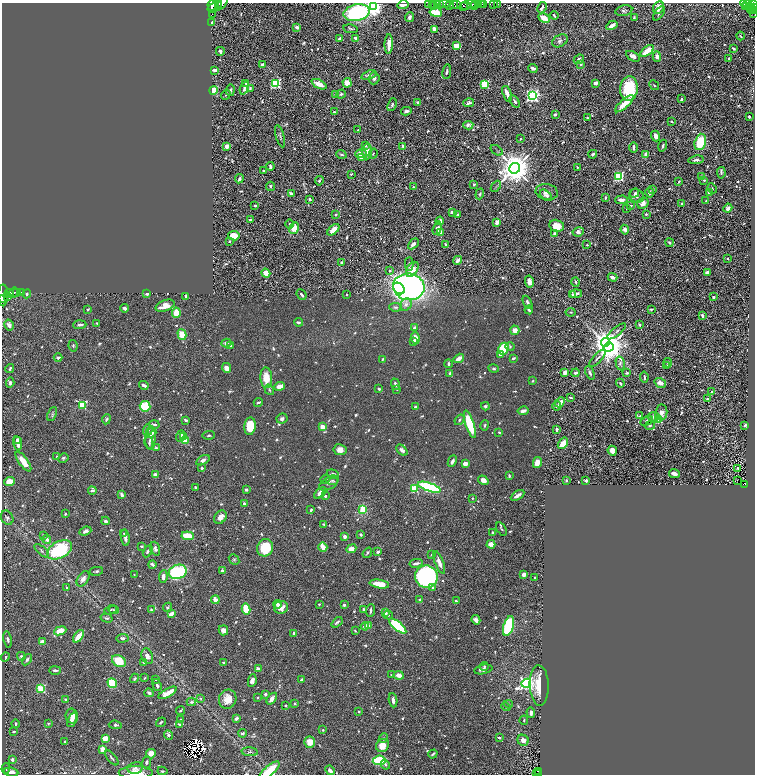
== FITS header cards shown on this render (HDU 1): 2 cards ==
NAXIS1  =                 1505
NAXIS2  =                 1544

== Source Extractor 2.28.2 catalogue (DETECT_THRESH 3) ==
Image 1505 x 1544 px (HDU 1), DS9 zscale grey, zoomed out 1/2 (1 PNG px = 2 x 2 image px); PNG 757 x 776 px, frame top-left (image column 1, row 1543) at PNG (2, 3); each listed source drawn as its Kron ellipse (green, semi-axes under 4 px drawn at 4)
Background 0.684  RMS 0.016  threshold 0.0467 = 3 sigma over >= 5 px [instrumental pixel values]
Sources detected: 1087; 59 cannot appear on this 1/2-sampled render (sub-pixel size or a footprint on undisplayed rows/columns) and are neither listed nor drawn; of the other 1028, the 500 brightest by FLUX_AUTO listed and drawn (528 fainter detections omitted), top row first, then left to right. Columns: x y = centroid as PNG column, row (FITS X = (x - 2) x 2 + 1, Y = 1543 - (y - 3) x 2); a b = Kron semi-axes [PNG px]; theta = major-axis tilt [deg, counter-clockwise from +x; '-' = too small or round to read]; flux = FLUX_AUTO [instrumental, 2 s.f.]
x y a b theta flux
218 3 4 2 - 560
221 4 8 2 48 780
428 4 2 2 - 45
433 4 3 1 - 23
440 4 2 2 - 160
444 4 6 2 2 1200
457 4 4 3 - 330
472 4 5 2 - 720
479 4 2 2 - 250
481 4 2 1 - 230
484 4 2 1 - 71
493 4 2 2 - 130
498 4 2 1 - 19
745 4 5 2 - 92
748 4 2 1 - 25
753 4 3 2 - 400
212 5 5 3 - 1500
403 5 5 4 - 15
438 5 4 1 - 68
449 5 4 2 - 160
453 5 3 2 - 290
466 5 5 2 - 250
475 5 2 2 - 230
218 6 3 2 - 210
434 6 2 1 - 6.1
463 6 2 1 - 82
746 6 2 1 - 15
749 6 2 1 - 87
373 7 4 4 - 1900
658 7 6 5 - 35
754 7 3 2 - 290
213 8 6 4 32 980
542 8 6 3 62 7.6
750 8 3 2 - 58
752 9 3 1 - 110
624 11 8 5 12 9
754 11 3 2 - 70
436 12 6 4 -9 60
357 13 13 8 12 480
659 13 8 3 54 7.8
754 13 2 1 - 14
212 14 2 1 - 110
554 15 4 2 - 6.1
410 17 5 4 - 9.9
544 18 6 3 -29 45
634 18 4 2 - 5.9
212 23 2 2 - 62
612 25 6 3 30 17
297 27 3 2 - 32
351 29 7 4 -9 5.2
434 29 3 3 - 23
741 36 4 2 - 3.8
356 38 4 2 - 13
339 39 3 2 - 13
560 41 8 5 32 11
389 44 10 3 88 29
456 46 4 3 - 61
733 48 3 2 - 4.5
220 51 4 3 - 7.5
647 51 8 3 36 61
633 56 7 4 -30 16
657 56 5 3 - 11
729 58 3 2 - 4.2
579 59 5 3 - 14
581 64 3 3 - 6.3
262 65 3 3 - 19
533 68 5 3 - 9.7
215 70 4 3 - 13
447 72 7 3 81 8.2
369 75 8 4 20 13
374 78 6 5 - 9.8
246 83 3 2 - 5.4
276 83 3 3 - 390
347 83 5 4 - 28
596 83 4 3 - 8.5
319 84 8 4 -26 37
485 84 4 3 - 190
654 85 5 2 - 3.7
244 88 7 2 68 11
250 88 4 3 - 4.9
629 89 12 8 85 170
213 90 4 4 - 110
230 90 6 2 82 9.2
341 94 5 4 - 5.9
507 94 8 2 -71 28
226 95 5 3 - 3.6
336 95 2 2 - 33
532 96 4 4 - 890
682 99 2 2 - 8.8
515 101 7 3 -58 7.7
418 102 3 3 - 7.2
469 103 5 3 - 7.3
624 104 12 4 41 50
392 105 6 3 67 6.9
406 111 5 3 - 9.9
334 112 2 2 - 8.1
555 114 2 2 - 17
749 117 2 2 - 5.8
587 118 3 2 - 5.6
672 121 2 2 - 3.8
468 125 5 3 - 21
358 130 3 2 - 6.4
280 136 11 3 -74 7.5
656 136 5 4 - 21
520 139 2 2 - 3.7
700 142 8 5 74 130
366 145 4 3 - 4.3
227 146 4 3 - 19
403 146 3 2 - 7.2
663 146 6 3 73 6.1
633 148 5 2 - 9.3
497 150 7 2 -36 3.7
367 152 7 5 89 32
341 154 5 3 - 6.3
361 154 6 4 -1 32
373 154 5 3 - 4
593 154 4 3 - 9.5
646 154 3 3 - 27
361 158 4 3 - 7.9
696 160 7 3 8 9.6
270 166 4 2 - 8.4
577 167 3 3 - 3.9
515 168 5 5 - 8100
264 171 4 2 - 7
721 173 6 3 -85 5
351 174 2 2 - 3.7
619 176 3 3 - 370
701 177 4 3 - 5.2
239 179 4 3 - 9.9
704 180 3 2 - 4.2
319 181 5 3 - 6.2
679 182 4 2 - 3.9
474 184 3 2 - 6.8
270 186 4 3 - 6.1
496 186 6 2 50 3.8
414 187 2 2 - 4.4
712 188 5 3 - 4.7
652 190 3 3 - 6
547 192 11 8 -9 25
635 193 5 3 - 4.9
650 193 5 3 - 8.9
710 193 4 3 - 21
291 194 4 2 - 9.9
480 194 5 3 - 4
546 195 7 4 -42 8.7
636 196 8 6 -30 16
605 198 3 2 - 4.4
310 199 3 2 - 7.7
621 200 6 3 4 18
706 201 3 2 - 5.1
643 203 6 5 - 17
682 203 3 2 - 7.2
255 205 2 2 - 5.4
631 205 3 2 - 4.2
728 208 4 3 - 13
627 209 2 2 - 5
452 212 3 3 - 12
646 214 2 2 - 5.9
336 215 4 3 - 4.2
458 215 3 2 - 7.5
251 220 3 2 - 18
440 221 4 3 - 26
497 222 3 3 - 26
290 224 4 3 - 5.4
557 226 7 6 - 46
294 228 6 4 54 33
437 228 7 4 73 17
333 230 7 4 42 37
625 230 5 4 - 16
441 232 2 2 - 27
578 232 6 4 11 11
555 234 3 3 - 23
234 236 5 4 - 45
229 241 4 3 - 5.6
669 243 4 3 - 4.7
413 244 6 3 45 14
445 244 3 2 - 4.7
587 245 2 2 - 5.5
727 258 2 2 - 6
458 260 5 3 - 20
341 263 3 2 - 14
409 264 7 4 88 6.9
412 269 8 5 57 46
390 271 4 4 - 4.9
266 273 4 3 - 42
707 273 4 3 - 18
613 277 5 2 - 18
529 281 6 4 -78 16
576 282 5 2 - 5
409 287 16 13 -8 1500
399 288 7 5 -42 91
17 292 2 1 - 210
21 292 2 1 - 88
9 293 5 3 - 800
13 293 5 2 - 340
27 294 4 3 - 5.7
147 294 4 3 - 7.4
302 294 6 2 -49 9.6
576 294 6 3 6 16
3 295 11 5 90 2400
346 295 2 2 - 3.7
572 295 3 2 - 5.7
7 296 2 1 - 280
186 296 4 2 - 6.6
713 297 3 3 - 5.9
3 299 4 2 - 710
527 302 7 4 -64 8.6
406 305 6 5 - 13
165 306 10 5 19 39
395 307 7 4 -8 5.1
125 308 4 3 - 8.3
88 309 3 2 - 4
651 309 4 2 - 4.3
529 310 4 3 - 8.7
570 312 5 3 - 4.1
176 313 5 4 - 49
702 315 4 2 - 6.6
298 322 4 3 - 5.8
97 323 4 3 - 3.8
9 325 5 4 - 16
80 325 6 3 3 9.7
640 325 3 2 - 5.1
414 328 3 3 - 9.4
515 330 5 4 - 22
617 331 11 3 39 7.9
182 335 5 4 - 57
415 338 6 4 -84 24
414 341 4 3 - 6.3
606 342 4 4 - 3200
226 343 5 4 - 13
73 346 6 4 -80 5.4
231 346 4 3 - 6.3
510 346 5 4 - 4.7
609 347 5 4 - 5700
503 349 6 5 - 150
500 354 4 3 - 8.8
58 358 4 3 - 9
459 358 5 2 - 33
513 358 3 2 - 6.3
598 358 11 3 47 9.2
382 359 4 3 - 4
620 363 7 3 -78 7.5
668 363 4 3 - 4.1
449 364 4 3 - 6.9
666 366 3 3 - 8.4
10 368 4 3 - 5.9
226 368 5 4 - 15
494 368 5 4 - 5.8
565 372 4 3 - 21
450 373 3 3 - 6.9
575 373 4 3 - 8.6
590 373 7 4 -66 8.6
627 373 3 2 - 4.6
644 377 5 2 - 6.4
266 378 10 6 -87 54
533 381 3 2 - 3.7
10 383 5 4 - 9.3
620 383 4 3 - 4.3
660 383 6 5 - 23
395 384 6 3 -70 9
144 385 5 2 - 12
280 386 5 3 - 35
379 389 4 3 - 4.8
397 389 3 3 - 4.9
269 390 6 4 -56 4.7
711 392 3 2 - 6.2
571 397 3 2 - 4.1
707 399 3 3 - 4.1
560 402 6 4 44 17
258 403 4 2 - 7.9
82 405 4 4 - 170
145 406 5 5 - 120
485 406 4 4 - 5.8
557 406 4 4 - 5.2
415 407 3 2 - 9.8
523 411 5 3 - 11
661 412 8 6 82 21
52 414 7 4 66 7
640 416 3 2 - 7
654 417 6 5 - 17
282 418 5 5 - 8.8
106 419 5 3 - 6
658 419 3 3 - 160
185 420 3 2 - 4.2
459 420 6 3 51 5.5
647 421 7 4 26 7.2
154 424 5 3 - 7.9
470 424 14 4 -72 160
485 425 5 3 - 4.4
745 425 2 2 - 18
250 426 9 5 83 94
650 426 5 3 - 5
322 427 3 3 - 45
557 429 3 2 - 16
148 430 5 4 - 8.1
499 432 2 2 - 4.7
152 433 5 3 - 9.8
209 435 6 3 6 4.8
181 436 6 3 71 12
184 436 3 3 - 7.1
150 438 12 5 88 20
17 440 4 3 - 8.4
185 441 3 2 - 92
149 443 6 3 -78 4.6
563 443 6 3 53 51
18 444 7 3 -82 16
156 448 4 2 - 4.9
340 450 6 5 - 21
402 450 6 4 -44 14
612 451 5 4 - 21
57 457 3 3 - 3.7
63 458 5 4 - 5.2
203 460 7 4 30 13
452 461 6 3 66 12
23 462 12 4 -53 43
537 463 5 3 - 36
465 464 3 3 - 28
202 468 3 2 - 6
738 468 3 2 - 12
333 474 6 3 -18 9.9
674 474 5 3 - 17
155 475 3 2 - 18
509 476 4 2 - 5.3
325 479 5 3 - 5.3
332 480 6 4 -5 6.7
483 480 5 4 - 18
566 480 2 2 - 6.7
586 480 2 2 - 8.3
737 480 2 1 - 5.3
10 482 5 4 - 47
329 483 10 6 31 12
744 484 3 2 - 75
196 487 2 2 - 5.3
429 487 12 4 -19 340
414 489 3 3 - 170
246 490 3 2 - 8.2
92 491 4 3 - 7.7
320 493 7 4 38 20
122 495 4 3 - 12
518 495 7 3 32 20
325 496 3 2 - 9.7
472 498 3 3 - 3.8
244 504 4 2 - 6.8
363 509 4 3 - 75
311 510 3 2 - 6.2
65 514 3 2 - 4.9
220 517 7 5 52 22
7 518 7 6 - 9.1
106 521 4 3 - 10
324 524 4 3 - 5
501 529 7 2 -58 3.7
85 531 6 3 21 12
493 533 4 3 - 4.4
124 534 3 2 - 4.2
43 535 3 3 - 4.6
361 535 3 2 - 6.8
188 536 6 3 -5 86
345 537 2 2 - 43
125 538 8 3 -80 14
46 539 4 3 - 14
491 544 4 3 - 32
141 546 3 2 - 3.7
323 547 5 3 - 41
265 548 9 7 66 110
155 549 7 4 -70 9.6
351 549 5 4 - 18
60 550 13 8 30 240
42 551 9 3 -40 6.9
148 551 6 3 60 7.5
378 552 2 2 - 17
367 553 6 3 54 5.2
432 554 4 2 - 4.5
234 559 6 4 -47 5.1
439 562 12 4 -68 23
416 563 6 3 10 12
152 564 4 3 - 11
222 570 3 3 - 7.2
96 571 7 3 11 6.1
178 572 9 7 16 260
134 574 2 2 - 3.7
524 574 3 3 - 14
163 577 6 3 83 19
426 577 11 11 - 740
535 578 3 2 - 7.7
83 579 8 5 57 19
379 584 10 4 -9 50
67 587 2 2 - 4.8
432 587 2 2 - 14
215 600 4 3 - 33
420 600 4 3 - 6.1
456 601 3 2 - 6.1
277 604 4 3 - 8.6
319 604 2 2 - 4.9
344 605 3 3 - 6.4
167 607 5 4 - 5.3
281 607 7 6 - 33
246 609 5 3 - 100
110 610 6 3 25 4.2
114 610 5 3 - 3.8
151 610 4 3 - 4.4
364 610 4 3 - 7.8
370 610 6 3 84 6.3
385 613 3 3 - 12
171 614 4 2 - 25
388 615 5 3 - 4.8
106 618 6 3 -14 6.6
476 620 5 4 - 13
337 622 6 3 40 7
365 626 4 4 - 13
369 626 4 4 - 8.1
398 626 11 4 -40 260
509 626 10 5 74 320
223 630 5 4 - 21
60 631 6 4 21 65
355 631 3 2 - 4
294 633 3 2 - 7
79 636 7 2 51 77
122 638 6 4 2 8.1
8 639 8 3 -80 11
42 642 4 4 - 25
21 656 4 4 - 6.9
147 656 8 5 -72 16
5 657 5 3 - 3.8
27 660 6 3 55 11
119 661 7 5 -34 72
144 662 4 3 - 4.7
223 662 2 2 - 5.9
484 667 4 3 - 4.1
258 668 4 2 - 13
483 669 9 4 12 12
55 670 6 3 0 8.5
392 675 4 3 - 5.2
399 675 5 3 - 27
135 678 5 3 - 4.1
145 678 4 2 - 3.8
156 679 3 2 - 3.7
302 680 4 2 - 13
252 681 6 4 82 17
112 683 5 4 - 120
526 683 5 4 - 1000
157 685 6 3 -73 8.7
539 685 20 9 -88 72
41 689 3 3 - 220
149 693 4 3 - 12
168 693 10 3 29 61
265 694 4 3 - 6.8
201 698 4 3 - 4.1
258 698 3 2 - 4.7
65 699 3 3 - 4.5
228 699 10 8 68 45
272 699 6 3 53 18
393 700 7 3 -83 12
191 702 4 3 - 7.4
295 703 3 3 - 4.6
508 704 4 3 - 3.7
285 705 3 2 - 4.5
506 707 5 3 - 5.8
181 710 5 2 - 4.4
359 712 2 2 - 4.2
531 713 5 3 - 13
72 716 7 6 - 27
236 719 3 2 - 12
72 720 8 4 67 14
180 720 3 2 - 4.3
524 720 5 3 - 3.8
161 722 5 2 - 4.1
48 723 3 2 - 4.3
15 724 4 3 - 5.9
179 724 3 2 - 5.7
115 725 7 4 -5 8.5
323 730 3 2 - 4.3
14 732 4 2 - 5.2
242 733 4 3 - 6.5
168 735 5 4 - 8
105 738 4 3 - 30
384 738 5 4 - 4.2
499 738 4 3 - 5.9
523 740 6 5 - 18
65 742 3 2 - 6.6
310 742 5 5 - 37
382 745 7 6 - 42
103 749 3 3 - 32
250 752 8 3 -5 5.6
151 754 5 4 - 28
433 754 5 2 - 4.8
112 758 9 2 -50 5.5
12 759 3 2 - 14
379 760 6 5 - 170
147 762 6 4 82 5.7
385 765 5 3 - 5.5
6 768 5 3 - 4.1
135 768 7 6 - 11
270 770 12 5 40 83
330 770 5 4 - 14
162 771 5 3 - 4.6
539 771 2 1 - 19
11 772 7 4 -9 19
136 773 17 6 0 46
536 773 3 1 - 20
538 774 2 2 - 71
At the frame edge (FLAGS 8, measured only in part): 12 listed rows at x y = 218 3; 221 4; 373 7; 754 7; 754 11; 754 13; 3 295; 3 299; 270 770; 136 773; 536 773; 538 774
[528 fainter detections neither listed nor drawn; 59 sub-pixel or undisplayed-footprint detections neither listed nor drawn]